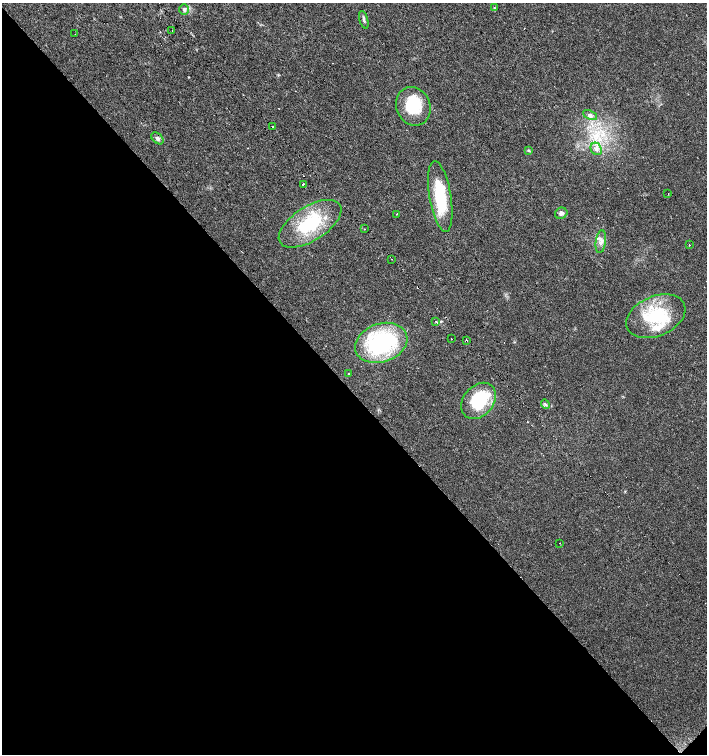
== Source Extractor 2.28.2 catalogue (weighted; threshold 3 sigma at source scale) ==
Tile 14 of 4 x 4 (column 2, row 4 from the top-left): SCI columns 1628-3036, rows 1-1504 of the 6005 x 6018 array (HDU 1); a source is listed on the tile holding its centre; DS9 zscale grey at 2 x 2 block average (1 PNG px = mean of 2 x 2 image px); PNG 709 x 756 px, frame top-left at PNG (2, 3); each listed source drawn as its Kron ellipse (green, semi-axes under 4 px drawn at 4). Shown black and unused: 48% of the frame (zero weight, under 3 of 4 exposures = <1% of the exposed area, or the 3 px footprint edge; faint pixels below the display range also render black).
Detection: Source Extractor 2.28.2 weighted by HDU 2 'WHT'; one run over the whole footprint, this tile lists its part. Background 0.0164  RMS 0.0027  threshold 0.0124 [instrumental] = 3 sigma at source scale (4.5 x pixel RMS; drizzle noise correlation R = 1.50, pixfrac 1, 0.0396/0.0396 arcsec/px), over >= 5 px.
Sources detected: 39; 1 inside a brighter object's white glare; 3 cosmic-ray / hot-pixel residue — neither listed nor drawn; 5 inside a brighter listed object's ellipse — not listed separately; the other 30 listed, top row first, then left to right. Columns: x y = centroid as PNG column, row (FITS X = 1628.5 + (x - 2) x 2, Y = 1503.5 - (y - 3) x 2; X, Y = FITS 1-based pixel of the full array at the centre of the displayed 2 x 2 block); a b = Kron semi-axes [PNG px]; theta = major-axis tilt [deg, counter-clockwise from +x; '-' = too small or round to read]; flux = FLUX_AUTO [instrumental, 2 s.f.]
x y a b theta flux
494 8 3 2 - 0.41
184 9 5 5 - 1.7
364 20 9 3 -75 1.3
172 31 2 2 - 0.5
75 34 2 2 - 0.31
413 106 20 17 -65 25
590 115 7 4 -25 2
273 127 2 2 - 0.88
157 138 7 5 -43 1.9
596 149 6 5 - 2.6
528 150 4 3 - 0.68
303 184 2 2 - 6.5
668 194 2 2 - 8.9
440 196 36 11 -81 32
561 213 6 5 - 2
396 214 2 2 - 0.56
310 224 35 17 32 38
365 229 2 2 - 1.5
601 242 11 5 83 3.2
689 245 2 2 - 0.82
392 259 2 2 - 0.64
656 316 31 20 23 36
436 321 2 2 - 0.35
451 339 2 2 - 0.4
467 340 2 2 - 2.2
381 343 27 19 19 79
349 373 2 2 - 4.2
478 401 20 15 50 34
545 404 5 3 - 0.87
560 543 2 2 - 0.19
Overlapping masked pixels (flux is a lower limit): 1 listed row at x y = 467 340
Diffuse or blended objects may show on this block-average render without a row.